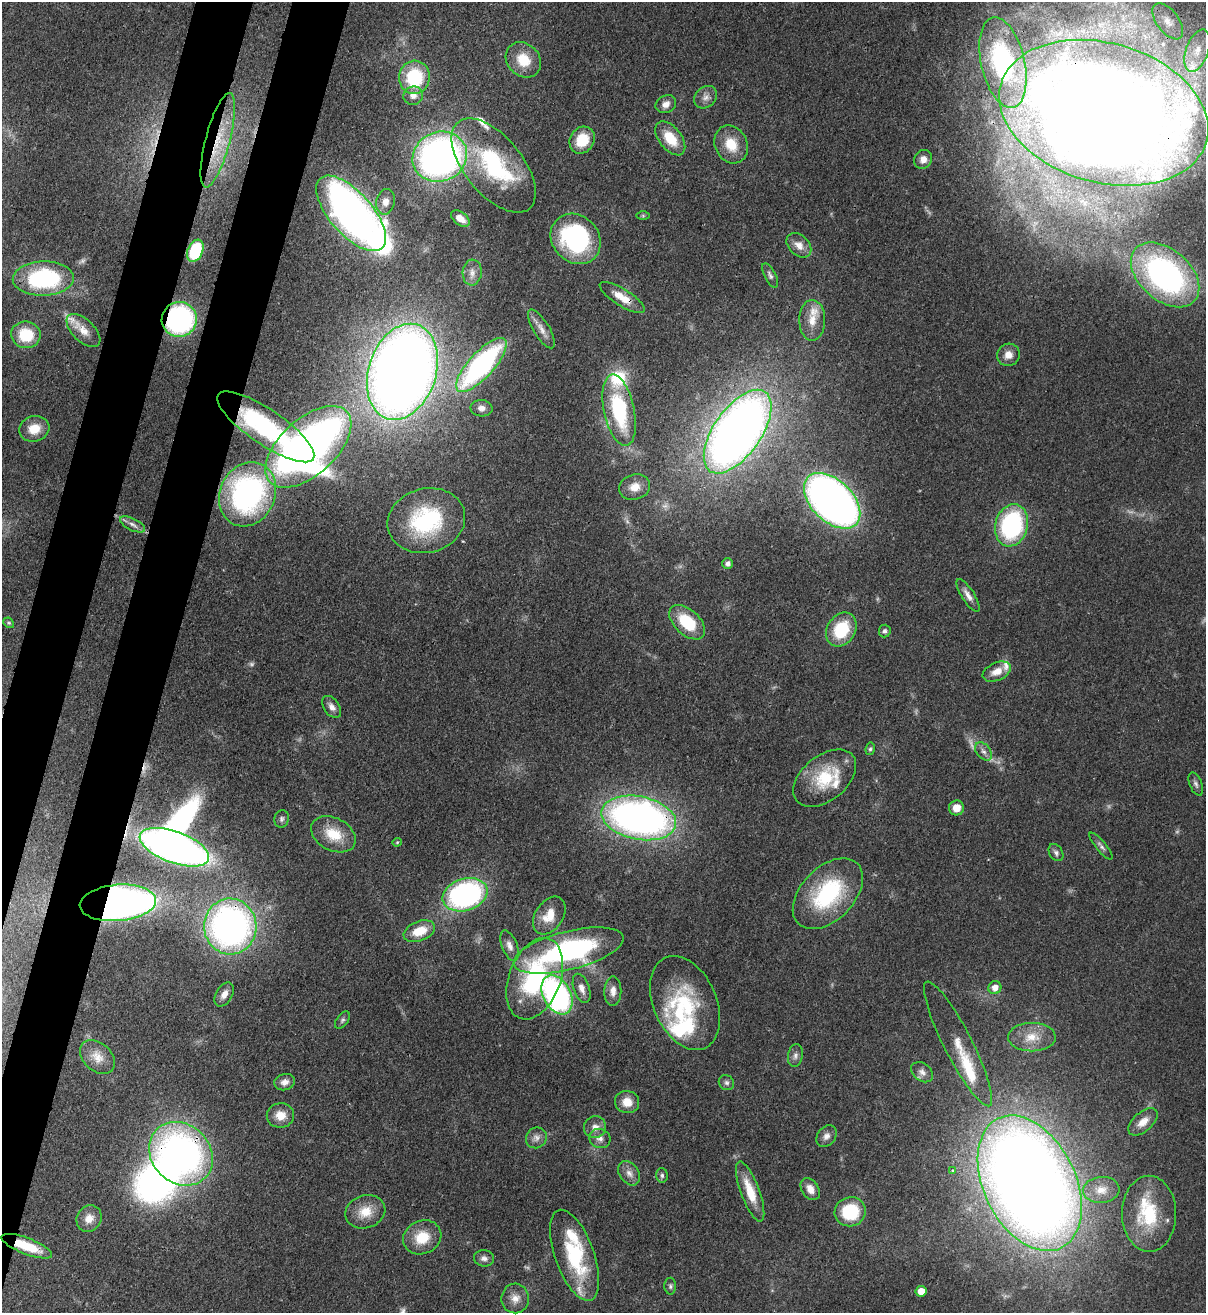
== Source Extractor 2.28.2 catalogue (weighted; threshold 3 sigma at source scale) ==
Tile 7 of 4 x 4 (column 3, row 2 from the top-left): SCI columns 2754-3957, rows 2656-3966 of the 5380 x 5306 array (HDU 1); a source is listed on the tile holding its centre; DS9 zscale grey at full resolution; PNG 1208 x 1315 px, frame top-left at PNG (2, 2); each listed source drawn as its Kron ellipse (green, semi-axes under 4 px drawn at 4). Shown black and unused: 7% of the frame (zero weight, under 3 of 4 exposures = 7% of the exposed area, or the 3 px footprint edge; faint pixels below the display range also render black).
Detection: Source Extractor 2.28.2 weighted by HDU 2 'WHT'; one run over the whole footprint, this tile lists its part. Background 0.0854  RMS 0.004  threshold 0.0178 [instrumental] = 3 sigma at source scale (4.5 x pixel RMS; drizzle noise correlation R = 1.50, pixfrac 1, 0.05/0.05 arcsec/px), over >= 5 px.
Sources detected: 148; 12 too faint to see at this stretch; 3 inside a brighter object's white glare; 1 cosmic-ray / hot-pixel residue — neither listed nor drawn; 15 inside a brighter listed object's ellipse — not listed separately; the other 117 listed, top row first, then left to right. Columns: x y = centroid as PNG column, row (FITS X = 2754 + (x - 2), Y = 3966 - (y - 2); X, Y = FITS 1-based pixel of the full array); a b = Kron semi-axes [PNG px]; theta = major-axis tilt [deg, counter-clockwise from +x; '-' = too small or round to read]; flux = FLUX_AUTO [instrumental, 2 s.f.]
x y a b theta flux
1168 21 21 11 -53 5.4
1197 50 22 11 70 8.3
523 60 19 16 -45 11
1003 63 46 22 -77 54
414 77 17 15 85 26
413 96 10 9 - 3
706 97 12 10 42 2.8
666 104 10 8 27 2.8
1104 113 107 69 -16 1100
670 138 19 11 -52 11
218 140 48 12 75 20
582 140 14 12 56 12
731 144 20 16 -63 9.8
440 157 28 24 23 200
923 159 10 8 55 3
494 165 56 29 -51 49
385 202 13 9 77 3.3
351 213 47 21 -49 230
643 216 6 4 0 0.59
460 219 10 6 -36 4
576 239 27 23 -47 57
799 245 14 10 -45 4
195 251 11 7 67 24
472 272 13 9 86 3
770 275 13 5 -63 1.5
1165 275 39 25 -41 120
43 278 30 17 2 46
622 297 26 8 -32 7
179 319 17 17 - 69
812 320 20 13 -90 6.7
541 329 22 8 -59 3.7
83 330 21 11 -44 5.3
26 335 15 13 -8 14
1008 355 11 11 - 3.7
481 365 34 12 47 87
402 372 49 33 72 630
481 408 11 8 -4 2.3
619 410 36 15 -78 37
266 427 57 17 -34 52
34 429 15 12 16 7.7
738 432 48 23 55 460
308 447 52 28 42 330
635 487 16 12 16 5
248 494 33 27 65 93
832 501 34 20 -44 280
426 521 39 32 15 43
132 524 13 6 -26 2
1012 525 21 16 75 60
728 563 5 5 - 1.5
968 595 19 6 -58 2.8
687 622 21 12 -43 19
9 623 6 4 -43 0.62
841 630 18 14 57 20
885 631 6 6 - 1.3
997 672 15 9 24 5.1
332 707 12 7 -55 2.5
870 749 6 4 80 0.79
983 751 10 7 -49 1.9
825 778 36 22 39 21
1196 784 12 6 -68 1.4
957 808 7 7 - 4.8
639 818 38 21 -11 220
282 819 9 7 76 1.3
333 834 24 16 -28 11
397 842 4 4 - 0.45
1101 846 17 5 -50 1.6
174 847 36 15 -20 260
1056 853 9 6 -57 1.3
828 894 42 26 46 42
465 895 23 16 18 95
118 903 38 18 5 300
549 916 21 13 57 8.6
230 926 28 26 -88 180
419 931 16 9 21 9.5
510 946 16 7 -69 2.7
568 950 56 19 14 88
535 979 42 26 69 53
582 988 15 8 -71 3.2
995 988 6 6 - 3.2
613 991 15 8 89 3.2
224 994 13 8 60 3.1
557 995 21 14 -62 98
685 1003 49 31 -67 34
342 1020 10 5 53 0.97
1032 1037 24 14 0 8.1
958 1044 69 14 -63 11
795 1056 11 7 79 1.7
97 1057 20 14 -42 5.5
922 1072 12 8 -38 2.3
285 1082 10 8 15 2.5
726 1083 8 7 - 1.4
627 1102 12 11 - 5.3
280 1115 13 12 - 5.7
1143 1122 17 9 41 4.4
595 1127 11 11 - 3.1
826 1136 12 9 51 2.4
536 1138 11 10 - 2.4
600 1138 11 9 -18 2.4
181 1154 34 29 -44 170
953 1171 3 3 - 1.3
629 1173 13 9 -54 2.9
662 1175 7 6 - 1
1030 1183 72 46 -64 820
810 1189 12 8 -57 3.6
1101 1190 18 13 4 5.8
750 1192 32 9 -70 10
365 1212 20 16 19 8.2
850 1212 15 14 - 22
1149 1214 38 27 -90 26
89 1218 14 12 55 4.2
422 1237 20 16 24 11
27 1246 27 8 -21 13
574 1255 48 19 -70 32
484 1258 10 8 -6 1.8
670 1286 8 6 -89 0.97
921 1291 5 5 - 4.2
515 1298 15 13 -88 4.4
Overlapping masked pixels (flux is a lower limit): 12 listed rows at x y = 1104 113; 218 140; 440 157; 622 297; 179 319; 266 427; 639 818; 174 847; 118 903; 230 926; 181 1154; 27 1246
Isophote crosses this tile's border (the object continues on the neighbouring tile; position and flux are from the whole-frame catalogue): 1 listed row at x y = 1030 1183